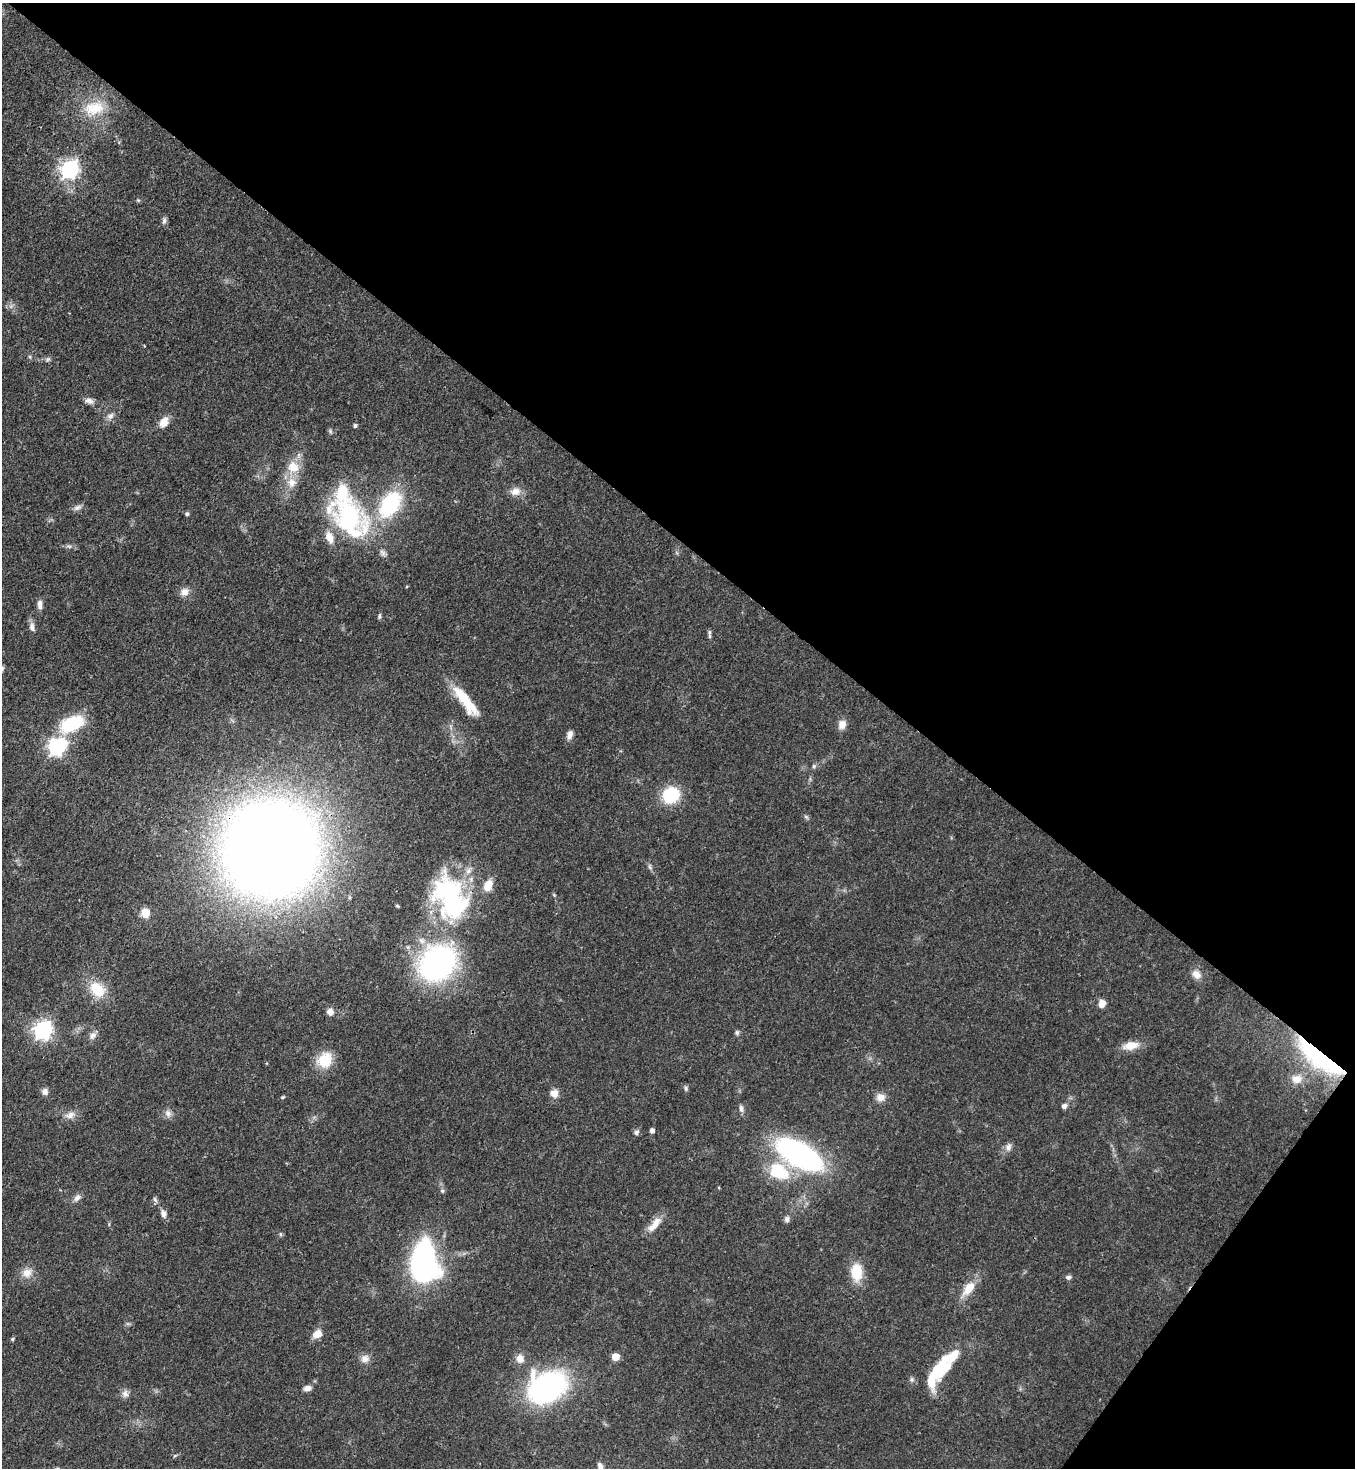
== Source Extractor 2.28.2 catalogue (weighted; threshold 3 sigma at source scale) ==
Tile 8 of 4 x 4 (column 4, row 2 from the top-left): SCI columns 4426-5778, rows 2990-4455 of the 6003 x 5980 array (HDU 1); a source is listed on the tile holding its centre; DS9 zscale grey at full resolution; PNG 1357 x 1470 px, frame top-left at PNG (2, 3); no overlay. Shown black and unused: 40% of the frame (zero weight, under 3 of 4 exposures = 7% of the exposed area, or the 3 px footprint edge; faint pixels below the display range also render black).
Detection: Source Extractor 2.28.2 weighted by HDU 2 'WHT'; one run over the whole footprint, this tile lists its part. Background 0.0899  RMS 0.0041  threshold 0.0183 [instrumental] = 3 sigma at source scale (4.5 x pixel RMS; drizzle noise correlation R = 1.50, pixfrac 1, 0.05/0.05 arcsec/px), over >= 5 px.
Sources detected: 93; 1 inside a brighter object's white glare — not listed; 7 inside a brighter listed object's ellipse — not listed separately; the other 85 listed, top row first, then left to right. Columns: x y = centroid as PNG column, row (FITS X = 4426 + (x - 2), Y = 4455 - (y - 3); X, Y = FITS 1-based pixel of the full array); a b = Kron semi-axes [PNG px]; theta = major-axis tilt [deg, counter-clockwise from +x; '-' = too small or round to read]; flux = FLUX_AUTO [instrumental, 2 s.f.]
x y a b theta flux
94 108 31 19 10 14
70 169 7 7 - 170
138 200 5 4 - 0.51
164 221 9 5 79 1.3
144 346 4 2 - 0.32
30 357 5 4 - 0.53
48 359 6 5 - 0.75
89 401 12 7 -19 1.9
110 416 11 7 44 1.8
164 422 14 9 63 4.1
355 426 4 4 - 0.91
330 431 6 5 - 0.69
293 467 16 15 - 7.5
292 483 14 13 - 5.1
515 491 14 10 16 3.4
390 504 34 21 56 34
77 507 12 6 27 1.6
187 514 5 4 - 0.77
349 516 39 30 -39 62
69 546 10 4 -13 1
184 592 11 10 - 2.8
40 605 11 6 -88 2.1
379 616 7 4 71 0.71
32 627 13 7 -81 1.9
709 632 9 5 -90 0.97
2 668 8 5 64 0.83
464 698 32 11 -51 14
72 724 25 14 25 24
842 724 11 9 71 3.2
570 734 11 7 76 2.1
57 747 8 7 - 130
814 766 5 5 - 0.71
671 795 17 15 39 19
806 817 7 4 -37 0.69
271 849 64 63 - 890
488 886 11 7 64 7.4
554 895 4 4 - 0.42
450 898 58 37 -65 66
145 913 7 6 - 8.1
437 963 33 25 42 110
1196 974 13 10 -45 3.1
97 989 20 15 -46 11
1102 1004 8 6 75 3.4
330 1012 9 8 - 2.2
43 1030 7 7 - 170
737 1033 7 5 -90 0.81
93 1036 11 8 60 2
1131 1046 19 10 12 5.9
1320 1057 49 14 -38 75
325 1060 20 17 60 10
1297 1079 15 12 2 4.6
686 1088 7 5 -66 0.9
45 1092 8 7 - 1.8
554 1093 10 9 - 3
283 1097 6 4 27 0.55
880 1097 11 10 - 3.1
1064 1106 6 6 - 1.4
741 1109 10 5 -84 1.3
168 1113 11 8 -66 2
70 1115 13 9 28 2.8
652 1131 4 4 - 1.7
636 1132 7 6 - 1.1
1008 1147 9 8 - 2
799 1154 37 16 -30 120
779 1171 29 20 -30 19
442 1191 6 5 - 0.81
77 1198 11 7 39 1.8
163 1214 10 7 -77 1.9
787 1219 8 7 - 1.3
655 1224 26 9 49 4.9
280 1234 6 4 -89 0.58
424 1262 40 25 -88 90
856 1272 21 13 -86 10
27 1273 14 12 24 4.1
1069 1277 7 5 3 1.1
969 1288 20 10 52 7.3
318 1334 9 7 28 5
12 1339 4 4 - 0.64
615 1357 5 5 - 9.7
365 1359 11 10 - 2.7
520 1359 11 10 - 3.1
938 1371 24 16 81 12
547 1387 33 24 25 100
307 1388 10 6 9 1.9
125 1394 10 8 86 2
Overlapping masked pixels (flux is a lower limit): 2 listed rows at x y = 271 849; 1320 1057
Isophote crosses this tile's border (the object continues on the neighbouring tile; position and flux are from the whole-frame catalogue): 1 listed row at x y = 2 668